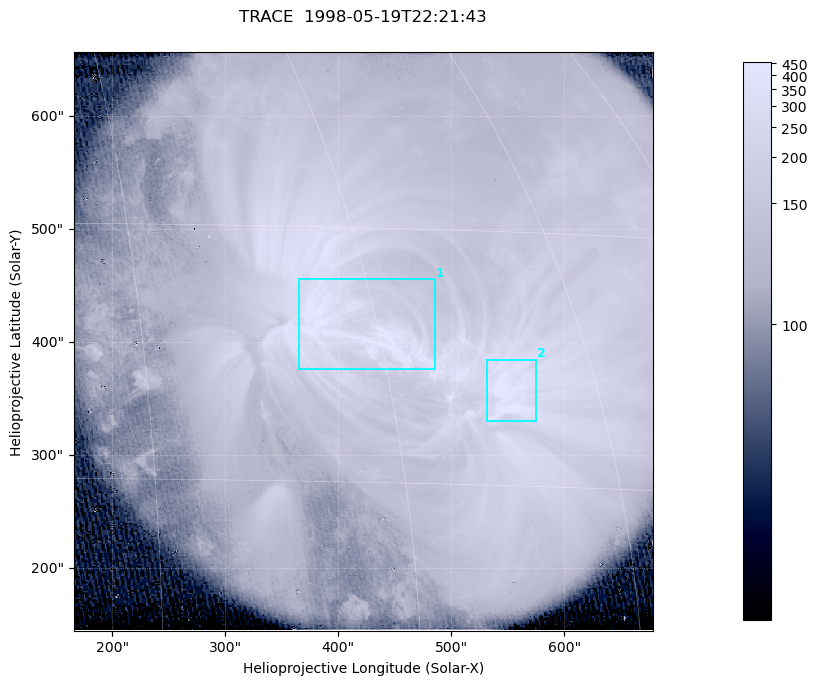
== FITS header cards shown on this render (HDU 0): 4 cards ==
TELESCOP= 'TRACE   '           / Telescope
DATE_OBS= '1998-05-19T22:21:43.000' / Date/Time of Image
CTYPE1  = 'Solar-x '           / Type of Axis1
CTYPE2  = 'Solar-y '           / Type of Axis2

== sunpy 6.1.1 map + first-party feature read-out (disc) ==
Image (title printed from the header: TRACE  1998-05-19T22:21:43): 1024 x 1024 px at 0.5 arcsec/px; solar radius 948 arcsec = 1896 px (partial field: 9.3% of the solar disc is inside the frame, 100% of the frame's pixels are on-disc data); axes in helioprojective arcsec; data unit not stated in the header (colour bar unlabelled)
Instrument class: DISC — disc imager (sunpy class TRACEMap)
Bright regions (active regions / flare kernels): reference = the on-disc median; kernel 9 px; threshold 5 sigma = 216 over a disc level ~131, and >= 1.15x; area >= 1048 px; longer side >= 12 px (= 6 arcsec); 2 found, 2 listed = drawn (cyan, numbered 1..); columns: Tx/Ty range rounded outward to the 1 arcsec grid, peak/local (2 s.f.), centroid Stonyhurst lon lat
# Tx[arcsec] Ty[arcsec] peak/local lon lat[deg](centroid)
1 365..486 376..456 6.4 +28 +24
2 531..575 330..385 5.3 +38 +20